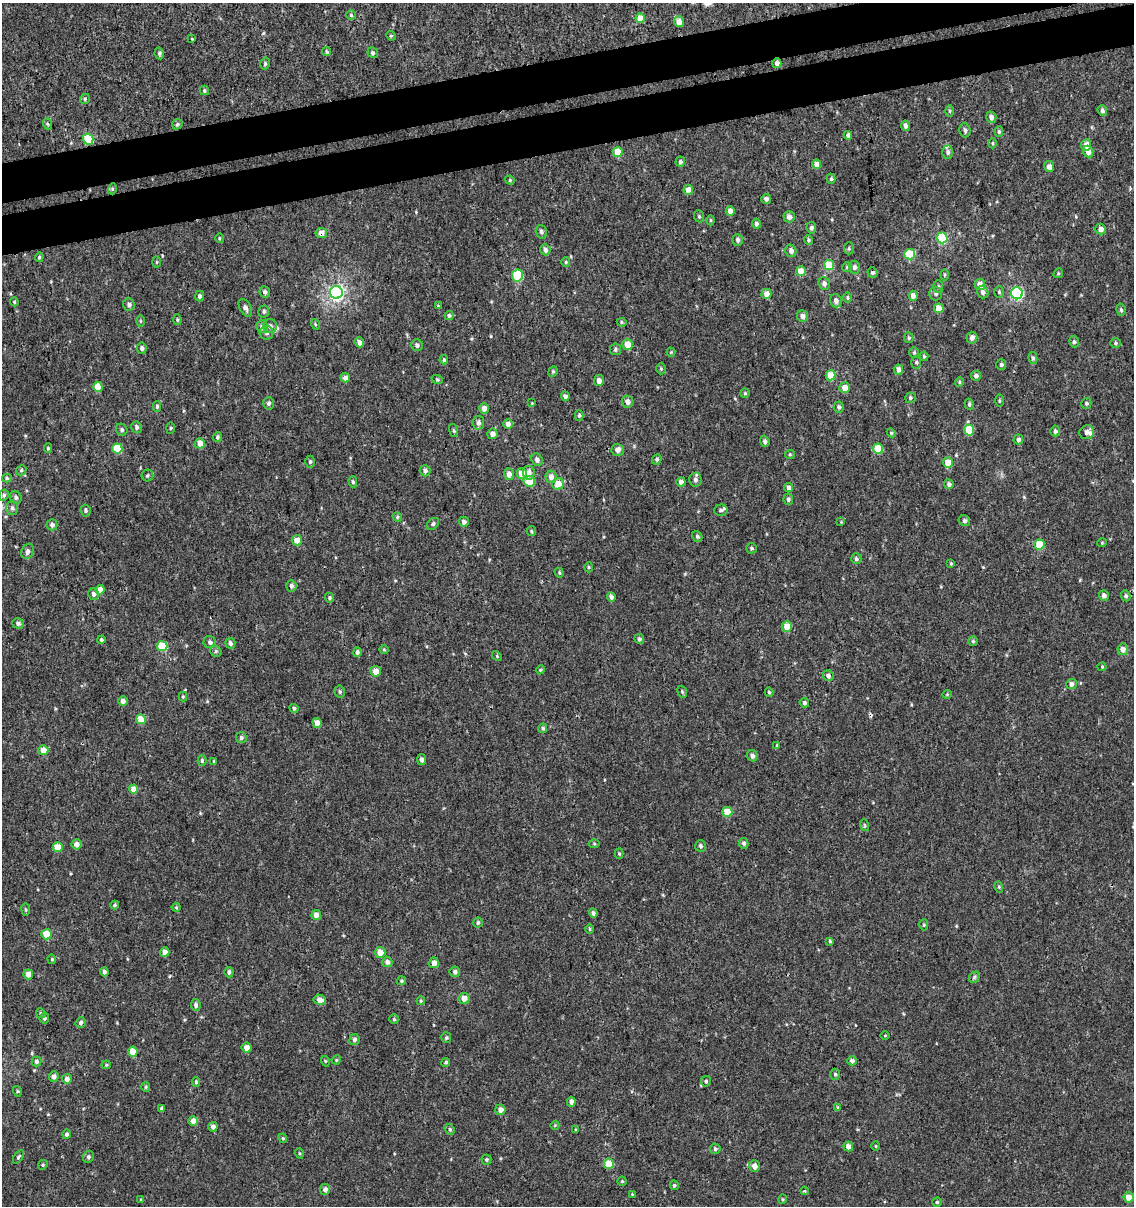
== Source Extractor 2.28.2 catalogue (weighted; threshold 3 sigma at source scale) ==
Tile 10 of 4 x 4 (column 2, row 3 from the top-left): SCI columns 1212-2343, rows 1252-2455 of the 4644 x 4910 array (HDU 1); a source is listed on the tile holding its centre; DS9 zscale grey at full resolution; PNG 1136 x 1208 px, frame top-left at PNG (2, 3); each listed source drawn as its Kron ellipse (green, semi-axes under 4 px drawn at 4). Shown black and unused: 6% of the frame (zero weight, under 3 of 4 exposures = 4% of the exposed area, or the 3 px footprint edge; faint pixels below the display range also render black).
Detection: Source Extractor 2.28.2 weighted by HDU 2 'WHT'; one run over the whole footprint, this tile lists its part. Background 5.43e-06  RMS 0.0026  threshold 0.0117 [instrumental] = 3 sigma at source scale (4.5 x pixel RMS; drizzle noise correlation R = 1.50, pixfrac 1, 0.0396/0.0396 arcsec/px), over >= 5 px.
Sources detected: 330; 1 cosmic-ray / hot-pixel residue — neither listed nor drawn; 4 inside a brighter listed object's ellipse — not listed separately; the other 325 listed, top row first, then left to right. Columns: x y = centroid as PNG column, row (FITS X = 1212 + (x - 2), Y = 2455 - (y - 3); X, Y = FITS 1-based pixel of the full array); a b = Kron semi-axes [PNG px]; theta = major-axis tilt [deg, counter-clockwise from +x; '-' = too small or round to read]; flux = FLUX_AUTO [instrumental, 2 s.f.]
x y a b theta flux
351 15 5 5 - 0.39
640 18 5 4 - 3.6
679 22 5 5 - 2.2
391 36 5 4 - 0.26
192 39 4 3 - 0.2
327 52 4 4 - 0.44
159 53 6 4 -79 0.45
373 53 5 5 - 0.49
777 63 5 4 - 1.1
265 64 6 4 75 0.41
204 90 5 4 - 0.39
85 99 5 4 - 0.37
1102 110 5 4 - 0.65
949 111 6 4 -90 0.29
991 117 6 5 - 1
48 124 6 3 -69 0.31
177 124 6 4 46 0.43
906 126 5 4 - 0.91
965 130 7 5 -75 0.74
999 132 5 4 - 0.43
848 135 4 4 - 0.62
88 139 5 5 - 10
993 143 5 3 - 0.27
1086 145 5 5 - 1.9
618 152 5 5 - 5.3
948 152 6 5 - 0.78
1088 152 6 5 - 1.5
680 162 5 5 - 0.59
817 164 5 4 - 2
1049 167 5 5 - 1.4
831 179 5 4 - 0.37
510 180 5 4 - 0.31
112 189 5 3 - 0.3
688 190 5 4 - 2.7
766 199 5 5 - 0.76
730 211 5 4 - 1.6
699 216 6 5 - 0.44
789 217 6 5 - 1.4
710 220 5 3 - 0.27
756 224 5 4 - 0.66
811 228 6 5 - 0.68
1101 229 5 5 - 1.5
541 232 7 5 -73 0.69
321 233 6 5 - 1.8
219 238 5 3 - 0.27
942 238 5 5 - 15
738 240 6 5 - 0.78
809 240 5 4 - 0.41
849 248 6 5 - 0.39
545 250 5 5 - 1
791 251 6 5 - 1.1
910 254 5 5 - 9
39 257 5 4 - 0.34
157 262 5 4 - 0.26
566 262 5 4 - 0.34
829 265 5 5 - 5.7
847 267 5 5 - 0.38
854 267 6 5 - 0.8
801 271 5 5 - 3.7
872 272 5 5 - 0.64
1058 273 5 4 - 0.31
517 275 6 5 - 12
944 275 6 4 89 0.33
824 283 6 5 - 1.1
980 284 5 5 - 2.1
938 287 6 5 - 0.45
265 292 6 5 - 0.79
336 292 6 6 - 66
983 292 6 5 - 0.97
999 292 6 5 - 0.39
936 293 7 6 - 0.68
1017 293 6 6 - 29
766 294 5 5 - 2.1
199 296 5 4 - 0.66
913 296 5 4 - 1.4
847 297 5 4 - 0.35
836 301 7 6 - 1.2
14 302 4 3 - 0.27
129 305 6 5 - 0.78
438 306 4 4 - 0.23
245 308 10 5 -62 0.84
939 308 5 4 - 3.5
1121 310 6 4 -74 0.5
264 311 6 5 - 0.51
449 315 4 4 - 0.5
802 316 6 5 - 1.2
177 320 5 4 - 0.32
140 321 6 4 90 0.28
622 322 5 4 - 0.34
315 324 5 3 - 0.25
270 326 7 7 - 0.94
262 327 6 6 - 1.2
267 333 7 7 - 0.74
909 338 5 5 - 0.41
972 338 6 5 - 1.1
359 342 5 4 - 1.1
1074 342 6 4 -78 0.48
1115 343 5 5 - 0.43
417 345 6 5 - 0.71
628 345 5 5 - 3.3
142 348 6 5 - 0.68
615 349 6 5 - 0.49
671 352 4 4 - 0.25
914 353 5 4 - 0.34
924 356 5 4 - 0.38
1033 358 6 4 -80 0.48
444 360 4 4 - 0.44
916 362 6 5 - 0.42
1001 364 5 5 - 0.52
661 369 6 5 - 0.39
898 370 5 4 - 1.5
553 372 5 4 - 0.36
830 375 5 5 - 5
976 376 5 5 - 0.78
345 378 5 4 - 1.4
437 379 6 3 -19 0.31
599 381 5 5 - 1.3
959 382 4 4 - 0.29
98 387 5 4 - 3.5
845 388 5 5 - 2.4
745 393 5 5 - 0.33
565 396 5 4 - 0.94
910 398 5 5 - 0.48
999 401 6 3 90 0.32
627 402 6 5 - 1.2
269 403 6 5 - 0.7
532 403 3 3 - 0.18
1086 403 5 5 - 0.37
969 404 6 4 -71 0.49
157 406 5 4 - 0.43
839 407 5 5 - 0.58
484 408 5 4 - 1.3
579 415 5 4 - 0.42
478 423 6 5 - 1.1
508 424 5 5 - 1.3
137 427 6 5 - 0.6
170 428 6 4 88 0.34
122 430 6 5 - 0.52
969 430 5 5 - 5.5
454 431 7 3 -71 0.35
1055 431 5 5 - 0.66
1087 432 7 6 - 1.1
891 433 4 4 - 0.32
492 434 5 5 - 1.3
217 437 5 4 - 0.56
1018 440 5 5 - 0.84
765 441 6 4 -70 0.66
200 443 5 5 - 2.5
48 448 4 4 - 0.38
117 448 5 5 - 6.4
878 449 5 5 - 5.7
618 450 6 6 - 1.3
790 454 5 4 - 0.31
657 459 5 4 - 0.54
537 460 6 5 - 0.93
310 462 6 4 89 0.46
948 463 5 5 - 3.6
21 470 5 4 - 0.41
425 471 6 5 - 0.85
522 473 5 5 - 4.8
529 473 7 6 - 1.4
509 474 6 5 - 1.4
147 476 6 6 - 0.49
551 477 6 5 - 1.4
7 478 5 4 - 0.4
695 480 7 6 - 0.9
529 481 6 5 - 5
353 482 5 4 - 0.42
681 482 4 4 - 0.99
558 484 6 6 - 3.2
949 484 5 4 - 0.79
789 488 4 4 - 1.1
4 495 5 4 - 0.54
16 497 6 5 - 0.65
788 499 6 4 -79 0.56
12 508 7 6 - 0.71
86 510 6 5 - 0.46
721 510 7 6 - 0.56
397 517 5 4 - 0.34
964 521 6 5 - 0.58
464 522 5 5 - 0.98
841 522 4 3 - 0.18
433 524 7 5 39 0.58
52 525 5 5 - 0.98
531 531 5 4 - 0.33
697 536 6 5 - 0.49
297 540 5 5 - 2.4
1102 543 4 4 - 0.25
1039 545 5 5 - 7.8
751 548 5 5 - 0.43
28 551 8 6 64 0.89
856 559 5 5 - 0.6
951 563 4 3 - 0.28
588 567 5 3 - 0.32
559 573 5 3 - 0.29
291 586 5 5 - 0.83
100 590 5 4 - 1.8
93 594 6 5 - 0.76
1104 596 5 5 - 1
1126 596 5 4 - 0.57
611 597 5 4 - 0.83
330 598 5 4 - 0.41
18 623 6 5 - 0.73
787 627 5 5 - 3.4
639 639 5 4 - 0.65
101 640 4 4 - 0.43
973 641 5 5 - 0.38
210 642 6 6 - 0.71
230 643 5 5 - 0.81
162 646 5 5 - 8.2
1123 649 6 5 - 1.4
384 650 5 3 - 0.24
216 651 6 5 - 0.41
357 652 5 4 - 0.66
497 656 5 4 - 0.3
1102 667 4 4 - 0.23
540 670 4 3 - 0.26
376 671 5 5 - 2.4
828 675 5 5 - 0.87
1071 684 5 5 - 1.1
340 692 6 5 - 0.46
682 692 6 4 -69 0.38
769 692 5 4 - 0.35
947 694 5 3 - 0.2
183 697 5 4 - 0.26
123 701 5 4 - 1.1
804 703 5 4 - 0.63
294 708 4 4 - 0.59
141 719 5 5 - 3.7
317 723 5 4 - 2.2
543 728 5 4 - 0.43
241 738 5 5 - 0.6
777 746 4 3 - 0.26
43 750 5 5 - 3.4
752 756 6 5 - 0.8
421 760 5 4 - 0.86
202 761 5 4 - 0.47
214 761 4 4 - 0.26
134 789 4 4 - 2.9
727 812 5 5 - 5.6
864 825 6 3 -71 0.34
744 843 5 4 - 0.71
76 844 5 5 - 1.5
594 844 5 3 - 0.29
700 846 6 5 - 0.54
58 847 5 5 - 4.6
619 854 5 4 - 0.32
999 887 6 3 -73 0.29
115 905 4 4 - 0.39
176 907 4 4 - 0.29
26 910 6 4 -83 0.36
593 913 4 4 - 0.58
316 915 5 5 - 1.9
478 922 5 4 - 0.46
924 925 6 4 89 0.36
590 929 5 3 - 0.31
46 934 5 5 - 5.2
830 941 4 4 - 0.36
165 952 5 5 - 1.4
380 952 5 5 - 2.6
52 959 5 4 - 0.34
387 962 5 5 - 1.1
434 963 5 5 - 1.9
104 972 4 3 - 0.74
229 972 5 4 - 0.65
455 972 5 5 - 0.77
28 974 5 5 - 1.6
974 977 6 5 - 0.45
401 981 4 4 - 0.32
464 998 5 5 - 2.1
320 1000 6 5 - 2.1
421 1001 4 4 - 0.33
196 1005 6 5 - 0.73
41 1013 5 4 - 0.35
44 1018 5 5 - 0.64
394 1019 5 5 - 0.37
81 1023 5 5 - 0.64
885 1035 5 3 - 0.22
446 1038 5 5 - 0.4
354 1039 6 5 - 0.79
247 1048 5 5 - 1.8
133 1052 5 5 - 4.5
336 1060 5 3 - 0.24
36 1061 5 5 - 0.59
325 1061 5 3 - 0.24
852 1061 5 4 - 0.94
446 1062 4 4 - 0.46
106 1065 4 4 - 0.28
835 1074 5 5 - 0.4
54 1076 5 5 - 0.99
67 1079 5 5 - 0.9
706 1081 5 5 - 0.45
196 1082 4 4 - 0.45
146 1087 5 4 - 0.33
17 1091 5 3 - 0.29
571 1102 5 4 - 1
838 1107 4 4 - 0.22
162 1108 4 3 - 0.49
500 1110 5 5 - 1.4
193 1121 5 5 - 1.8
555 1125 4 3 - 0.2
213 1127 5 4 - 0.98
450 1129 6 4 -68 0.41
576 1130 3 3 - 0.34
66 1134 5 4 - 0.58
283 1138 5 4 - 0.37
848 1146 5 5 - 1.6
876 1146 5 3 - 0.2
715 1149 5 5 - 0.51
299 1153 5 3 - 0.26
18 1157 8 4 56 0.41
88 1157 6 5 - 0.55
486 1160 5 5 - 0.39
609 1164 5 5 - 4.5
43 1165 5 4 - 0.34
754 1166 6 5 - 1.4
622 1181 4 4 - 0.34
674 1185 5 4 - 0.45
325 1189 5 5 - 0.96
804 1191 4 3 - 0.34
632 1194 4 4 - 0.22
1128 1197 5 5 - 2.5
783 1199 4 4 - 0.29
141 1200 4 4 - 0.32
937 1202 4 4 - 0.37
Overlapping masked pixels (flux is a lower limit): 3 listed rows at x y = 777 63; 88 139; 321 233